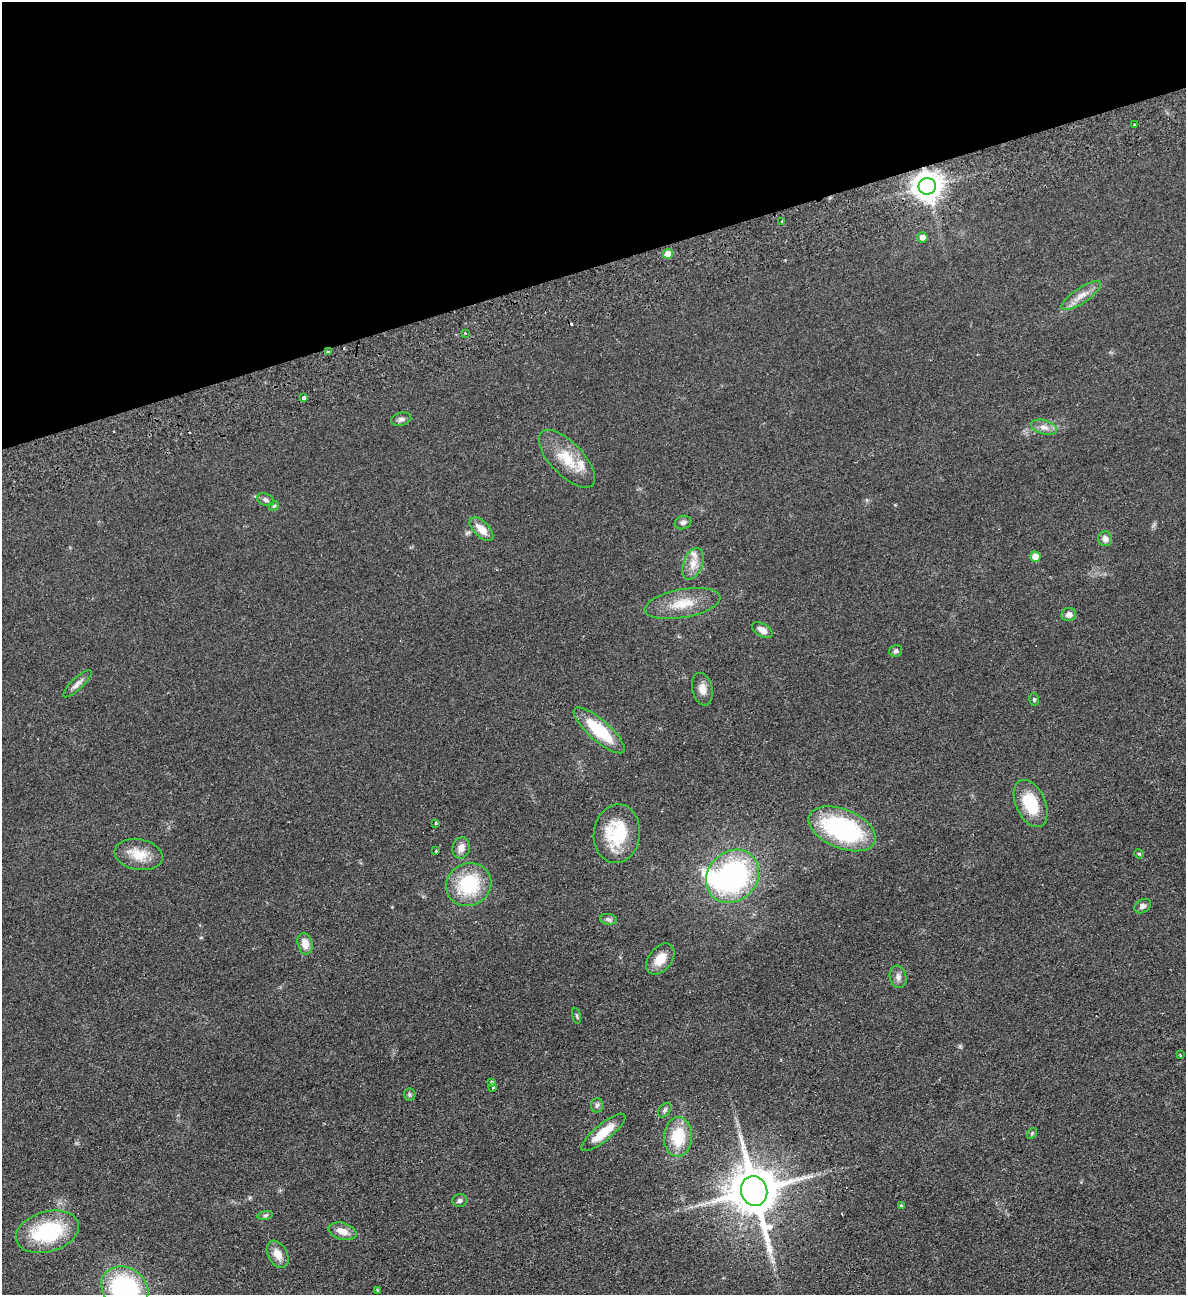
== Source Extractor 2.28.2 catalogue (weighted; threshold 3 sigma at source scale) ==
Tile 3 of 4 x 4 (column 3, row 1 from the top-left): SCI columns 2656-3839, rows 3936-5228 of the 5189 x 5283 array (HDU 1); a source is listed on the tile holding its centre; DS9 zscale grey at full resolution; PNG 1188 x 1297 px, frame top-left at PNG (2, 2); each listed source drawn as its Kron ellipse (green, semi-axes under 4 px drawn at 4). Shown black and unused: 21% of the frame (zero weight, under 2 of 3 exposures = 3% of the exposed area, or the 3 px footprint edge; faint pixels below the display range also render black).
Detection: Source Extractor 2.28.2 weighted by HDU 2 'WHT'; one run over the whole footprint, this tile lists its part. Background 0.0822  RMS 0.0093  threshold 0.0419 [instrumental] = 3 sigma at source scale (4.5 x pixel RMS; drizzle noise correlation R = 1.50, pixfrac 1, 0.05/0.05 arcsec/px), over >= 5 px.
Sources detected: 67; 1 inside a brighter object's white glare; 3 cosmic-ray / hot-pixel residue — neither listed nor drawn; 2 inside a brighter listed object's ellipse — not listed separately; the other 61 listed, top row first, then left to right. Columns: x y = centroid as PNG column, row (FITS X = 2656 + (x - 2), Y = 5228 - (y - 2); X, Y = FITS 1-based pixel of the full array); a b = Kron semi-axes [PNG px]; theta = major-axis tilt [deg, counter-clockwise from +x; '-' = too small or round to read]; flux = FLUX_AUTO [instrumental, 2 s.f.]
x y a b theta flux
1134 125 3 3 - 3.1
927 186 8 8 - 1200
782 221 2 2 - 0.89
922 237 5 5 - 4.9
668 254 5 5 - 15
1081 295 23 7 34 9.1
465 333 3 2 - 1.2
328 352 3 3 - 2.7
304 398 3 3 - 44
401 419 10 6 12 2.8
1044 427 13 7 -16 5.5
567 459 37 16 -46 26
265 500 9 6 -25 2.4
274 506 5 4 - 1.3
683 522 8 6 21 2.7
481 529 15 7 -44 11
1105 539 7 7 - 5.3
1035 557 5 5 - 11
693 564 16 9 68 9.8
682 604 38 14 10 24
1069 615 7 6 - 4.6
762 630 11 6 -30 5.9
896 651 7 6 - 1.9
77 684 19 6 43 5
702 689 16 10 -76 7.8
1034 699 6 5 - 1.4
599 730 33 10 -41 44
1031 803 25 14 -65 35
436 823 3 2 - 0.76
842 829 35 19 -22 110
617 834 29 23 83 47
461 848 11 8 71 6.7
436 851 3 3 - 4.1
1139 854 5 4 - 0.99
139 855 24 15 -10 18
732 876 28 24 45 160
469 885 23 21 30 52
1143 906 9 6 33 3
608 919 8 5 -7 2.5
305 944 11 7 -76 8.6
660 959 17 11 52 14
898 977 11 8 -79 4.4
577 1016 8 3 -79 1.2
1180 1055 3 3 - 2.2
491 1082 3 3 - 33
493 1088 3 3 - 3.8
409 1094 6 6 - 1.7
597 1105 7 6 - 2.2
665 1110 8 5 49 2
603 1132 27 8 39 21
1032 1133 6 4 47 1.2
678 1137 20 14 87 32
754 1191 15 13 -74 4600
460 1200 7 6 - 2.5
901 1205 3 3 - 1.9
265 1215 8 4 8 1.6
342 1231 14 8 -15 8.3
47 1232 32 20 16 70
278 1254 14 9 -61 9.6
125 1288 25 20 -33 120
377 1290 4 2 - 0.75
Overlapping masked pixels (flux is a lower limit): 1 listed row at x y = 328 352
Isophote crosses this tile's border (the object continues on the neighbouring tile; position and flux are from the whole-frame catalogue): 1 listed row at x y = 125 1288